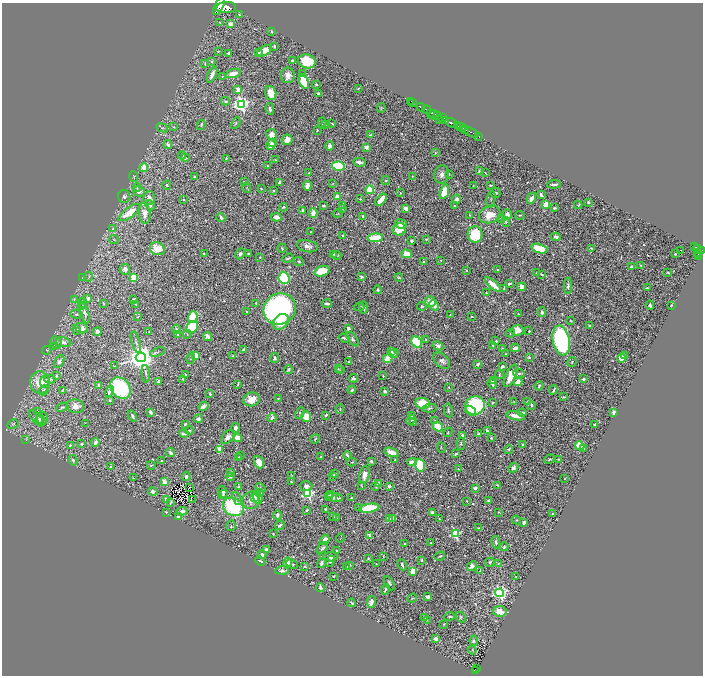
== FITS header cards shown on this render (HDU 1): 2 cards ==
NAXIS1  =                 1401
NAXIS2  =                 1347

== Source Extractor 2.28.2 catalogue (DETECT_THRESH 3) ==
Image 1401 x 1347 px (HDU 1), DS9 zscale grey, zoomed out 1/2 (1 PNG px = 2 x 2 image px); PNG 705 x 678 px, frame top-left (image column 1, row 1346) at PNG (2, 3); each listed source drawn as its Kron ellipse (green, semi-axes under 4 px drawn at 4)
Background 1.12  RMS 0.021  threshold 0.0634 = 3 sigma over >= 5 px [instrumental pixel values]
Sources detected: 776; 61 cannot appear on this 1/2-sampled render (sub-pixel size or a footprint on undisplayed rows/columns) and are neither listed nor drawn; of the other 715, the 500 brightest by FLUX_AUTO listed and drawn (215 fainter detections omitted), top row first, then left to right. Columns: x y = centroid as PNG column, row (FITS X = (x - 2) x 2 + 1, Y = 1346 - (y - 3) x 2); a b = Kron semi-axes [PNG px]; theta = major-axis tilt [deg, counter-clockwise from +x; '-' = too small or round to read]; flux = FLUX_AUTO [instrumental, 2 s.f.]
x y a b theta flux
219 6 9 4 64 8200
226 8 10 5 5 8300
239 15 4 3 - 4
220 22 3 2 - 3
230 24 4 3 - 28
271 32 3 2 - 5.7
274 46 3 3 - 6.1
218 51 2 2 - 3.2
264 51 7 5 30 61
229 53 4 3 - 12
259 53 3 2 - 6.1
292 60 2 2 - 6.4
212 61 2 2 - 12
307 61 9 7 -16 120
205 63 4 2 - 3.6
302 73 4 3 - 3.3
233 74 8 4 16 49
212 75 9 3 67 18
288 75 8 7 - 30
222 76 3 3 - 2.8
304 82 8 4 -68 94
316 84 2 2 - 19
358 88 2 1 - 2.9
238 89 4 3 - 32
271 93 7 5 -73 56
318 93 2 2 - 7.2
225 101 4 3 - 5.9
411 101 2 1 - 37
413 102 2 1 - 57
241 104 4 4 - 1600
421 107 4 3 - 1700
381 108 4 4 - 3.9
270 109 6 3 -76 18
427 110 5 2 - 2300
431 113 3 2 - 370
434 115 4 3 - 640
438 115 3 2 - 1100
442 118 3 2 - 640
440 120 3 1 - 170
445 120 4 3 - 1100
322 122 5 2 - 3.8
236 123 6 2 62 4.6
452 123 6 3 -32 3900
325 124 4 3 - 4.2
332 124 2 1 - 3.5
201 125 5 3 - 5.3
457 125 2 2 - 640
174 127 2 2 - 3.6
461 127 6 2 -25 1600
162 128 6 3 -24 6.7
317 130 2 2 - 4.2
466 130 3 2 - 310
470 132 10 2 -28 390
272 135 6 5 - 25
370 135 3 3 - 6.9
479 136 2 1 - 30
287 140 5 5 - 32
272 142 2 2 - 7.4
168 145 4 4 - 14
271 145 5 4 - 43
330 146 5 4 - 13
366 147 2 2 - 52
435 153 4 3 - 4.2
182 155 4 3 - 6.6
185 158 3 2 - 9.5
226 158 3 2 - 3.7
275 160 2 2 - 3.8
359 162 6 3 -13 21
268 166 3 2 - 3.8
338 166 6 4 -11 330
144 167 4 4 - 51
479 171 3 2 - 5.5
309 173 4 3 - 3.1
485 173 3 1 - 2.6
449 174 4 3 - 3.6
442 175 9 7 83 23
134 176 5 3 - 3.8
194 176 2 2 - 4.5
412 176 3 3 - 3.2
244 181 3 2 - 3.7
386 181 4 3 - 5
280 182 3 3 - 17
333 184 4 3 - 3.2
554 184 7 2 5 10
167 185 5 3 - 4.8
473 185 2 2 - 2.7
490 185 3 2 - 4.1
307 186 4 3 - 29
137 188 4 3 - 4.5
247 188 5 3 - 3.6
261 189 2 2 - 2.9
274 190 4 3 - 4.6
370 190 4 4 - 120
139 191 6 5 - 20
444 192 7 4 74 64
400 193 2 2 - 2.9
495 193 5 5 - 15
541 195 3 2 - 14
124 197 6 6 - 11
337 197 3 2 - 47
149 198 7 5 87 29
531 198 6 3 62 28
183 199 2 2 - 7.7
360 199 4 3 - 3.4
457 199 4 4 - 17
491 199 8 2 77 5.7
381 200 7 3 46 51
588 202 3 2 - 6.2
546 204 4 3 - 91
150 205 5 3 - 11
342 205 3 3 - 3.1
578 205 4 2 - 2.8
323 206 4 2 - 6
454 206 4 3 - 5.6
283 207 4 2 - 6.2
343 208 4 3 - 3.7
406 208 4 3 - 34
554 208 3 2 - 7.7
303 210 4 2 - 16
129 212 13 5 36 110
145 213 10 6 -84 37
313 213 5 3 - 63
338 214 5 2 - 3.1
490 214 11 8 21 72
470 215 4 3 - 4.5
507 215 5 4 - 21
520 215 5 2 - 4.5
363 216 3 2 - 11
221 217 5 2 - 11
276 217 5 3 - 35
501 219 4 2 - 3.2
506 222 5 3 - 3.7
401 224 6 4 -8 22
113 229 4 4 - 5.3
399 229 7 6 - 60
311 232 2 2 - 2.7
475 234 8 7 - 130
343 235 3 2 - 4.9
556 237 5 3 - 14
375 238 8 4 1 160
114 239 5 3 - 3.9
426 239 4 3 - 4.5
412 241 3 2 - 7.5
307 246 10 6 -11 24
695 247 3 2 - 260
282 248 4 3 - 4.8
591 248 4 2 - 4.2
697 248 3 2 - 260
157 249 8 6 -24 74
539 249 8 4 -14 110
680 250 2 1 - 17
701 251 3 3 - 750
698 252 4 2 - 410
204 254 4 2 - 4
240 254 6 4 61 11
249 254 4 3 - 5.7
334 254 4 3 - 4.7
407 254 5 4 - 66
675 254 2 2 - 4.4
698 254 2 2 - 290
336 255 5 3 - 4.2
698 256 4 2 - 130
260 257 2 2 - 2.9
288 258 6 2 19 6.7
441 260 2 2 - 3.2
299 261 5 4 - 5.4
423 262 4 3 - 8.8
641 265 3 3 - 3.4
632 266 3 2 - 21
125 269 5 5 - 14
466 270 3 2 - 4
498 270 3 2 - 4.1
322 271 8 5 18 110
668 272 3 2 - 5
537 273 3 2 - 5.6
541 274 3 2 - 6.1
82 277 3 3 - 3.7
89 277 5 3 - 4.8
134 277 4 4 - 100
361 277 3 2 - 8.8
284 278 6 5 - 340
399 278 4 2 - 4
509 283 4 2 - 11
493 284 10 3 -40 67
568 286 8 3 88 13
522 287 4 3 - 25
504 288 3 2 - 3.4
647 288 2 2 - 19
377 290 4 3 - 6.8
486 293 3 2 - 2.6
88 298 4 3 - 14
74 299 4 3 - 4.1
134 300 3 2 - 5.9
430 302 5 5 - 45
82 303 5 3 - 5.3
103 303 4 2 - 4.1
256 303 4 3 - 7
136 304 2 2 - 4.4
327 304 5 2 - 13
650 305 4 2 - 10
671 305 3 2 - 3.5
82 306 4 2 - 2.8
422 306 5 3 - 6.9
434 306 6 4 -63 23
359 307 5 2 - 3.2
364 307 6 3 -83 19
280 309 16 15 - 1200
247 312 3 2 - 5.8
542 312 5 3 - 13
85 313 10 4 -75 18
76 314 6 3 -7 8.1
518 314 2 2 - 4.6
450 315 2 2 - 2.7
472 316 2 1 - 2.6
138 317 4 3 - 6
193 317 6 5 - 140
571 321 2 2 - 2.9
281 322 9 6 43 77
590 326 3 2 - 8.3
192 327 7 5 48 120
82 328 6 5 - 23
176 329 4 3 - 4.8
348 329 4 3 - 13
76 330 5 4 - 9.9
517 330 6 5 - 44
529 331 3 2 - 4.6
97 332 4 3 - 27
149 332 3 2 - 2.9
511 333 4 3 - 5.7
187 334 4 3 - 4
178 335 3 2 - 13
208 336 5 3 - 36
344 338 6 2 -19 7.5
353 339 8 4 -55 8.1
426 339 3 2 - 2.6
561 340 15 8 -78 870
496 341 3 3 - 6.4
56 342 6 5 - 10
63 342 8 4 -8 17
136 342 11 3 -74 8.8
417 342 6 5 - 310
492 345 4 3 - 4
53 346 4 3 - 4.4
438 346 5 3 - 16
515 348 4 3 - 31
502 349 3 3 - 4.4
47 350 4 3 - 4.3
244 350 3 2 - 13
157 352 8 3 18 6.7
392 352 3 3 - 9.9
394 353 5 3 - 18
505 354 2 1 - 2.7
196 356 3 3 - 48
232 356 2 1 - 3
625 356 4 2 - 2.8
141 357 5 4 - 6900
529 357 4 3 - 5.6
191 358 6 3 78 4.2
275 358 5 3 - 7.9
388 358 5 4 - 54
621 358 4 4 - 57
59 361 7 4 59 12
442 361 10 6 -44 18
349 362 3 2 - 6.7
572 362 5 3 - 4.2
478 364 4 3 - 8.9
114 366 3 2 - 2.8
502 367 3 2 - 9.5
338 369 2 2 - 3.9
341 369 3 2 - 4.1
288 370 4 3 - 8.8
146 374 9 3 -84 8.2
185 374 2 2 - 4.8
519 374 6 3 -6 7.2
499 375 4 2 - 3.9
56 376 4 3 - 6.1
383 376 3 2 - 3.2
511 376 12 5 64 75
353 378 4 3 - 9.9
50 379 5 3 - 7.9
183 379 4 3 - 3.7
583 379 4 3 - 9.9
158 381 3 2 - 10
494 381 2 2 - 13
40 382 11 10 - 86
45 382 6 5 - 13
518 382 4 4 - 45
492 384 5 2 - 10
238 385 4 2 - 2.8
99 386 4 2 - 16
539 386 4 3 - 7
449 387 2 2 - 4.4
121 388 12 9 -49 740
44 390 5 3 - 7.5
63 390 4 2 - 5.5
352 390 4 3 - 6.7
553 390 5 1 - 5.1
110 391 5 3 - 24
385 391 4 3 - 11
210 394 3 3 - 5.4
563 397 3 2 - 5.7
278 398 4 2 - 4.3
251 399 8 7 - 53
110 400 2 2 - 6.1
514 402 4 2 - 2.8
528 402 4 3 - 12
423 403 7 5 -9 110
493 403 3 2 - 4.2
475 405 10 9 - 450
531 405 4 3 - 6.4
75 406 9 6 -10 23
203 406 5 3 - 15
62 407 6 3 25 5.8
430 408 7 3 9 6.9
340 409 4 2 - 4.1
448 410 7 2 -82 7.2
37 411 2 1 - 28
470 411 6 4 -37 21
151 412 4 3 - 15
614 412 4 3 - 20
300 413 6 3 61 8.2
522 413 4 4 - 10
326 415 3 2 - 6.6
133 416 6 3 -61 9.1
306 416 5 5 - 84
412 416 3 2 - 3
516 416 9 3 -12 44
37 418 10 4 -48 14
42 418 7 5 -82 18
272 418 5 3 - 15
40 419 4 3 - 7.4
198 419 5 3 - 12
411 420 5 3 - 11
435 420 3 3 - 3.8
85 423 2 1 - 4.7
413 423 3 2 - 3
13 424 6 4 30 8.5
185 424 2 2 - 8.6
594 424 3 2 - 5.9
438 427 5 4 - 95
235 428 5 4 - 17
189 430 4 2 - 6.2
488 431 3 3 - 14
448 432 5 2 - 3.4
184 433 5 3 - 15
478 434 2 2 - 3.3
462 435 4 3 - 14
228 437 8 5 50 24
238 438 4 3 - 43
491 438 3 3 - 6.5
315 439 5 3 - 5.9
26 440 3 3 - 2.8
95 442 4 3 - 24
82 444 3 3 - 8.3
461 444 6 4 -86 7.5
70 445 3 3 - 5.5
523 445 3 3 - 10
580 446 5 4 - 98
441 447 5 2 - 3.3
584 448 4 3 - 5.5
220 449 4 3 - 34
509 449 4 3 - 4.8
391 452 8 4 -20 38
171 453 4 3 - 12
456 454 3 2 - 9.9
347 455 4 2 - 7.3
240 456 2 2 - 4.3
238 457 2 2 - 2.8
321 457 2 2 - 4.5
550 459 5 3 - 6.1
558 459 3 3 - 5.5
73 460 5 3 - 7.9
395 460 2 2 - 3.2
162 461 2 2 - 4.2
371 461 3 2 - 6.4
259 462 6 4 -68 39
352 462 5 3 - 4.3
412 462 5 3 - 37
151 465 4 2 - 4.9
420 465 6 5 - 220
110 467 3 3 - 6.5
513 468 5 4 - 17
458 469 4 2 - 3.2
230 472 4 3 - 6.5
335 474 3 2 - 9.4
291 475 4 3 - 2.8
364 475 9 5 79 36
186 476 4 4 - 13
230 477 4 3 - 8.9
333 477 3 2 - 2.8
133 478 3 2 - 2.8
565 479 2 2 - 2.6
165 482 4 3 - 55
291 482 2 2 - 5.8
378 483 3 2 - 17
361 485 4 2 - 2.7
497 485 3 2 - 5.9
306 486 6 5 - 19
389 486 4 3 - 9.1
190 487 2 1 - 4.9
238 487 2 2 - 3.7
376 487 4 3 - 3.1
260 488 5 2 - 4.6
475 488 3 3 - 9.6
153 492 5 4 - 16
223 492 6 4 -68 14
260 493 3 3 - 4
308 494 4 3 - 540
331 494 4 3 - 3.8
223 495 5 3 - 6.8
328 497 3 2 - 15
334 497 8 4 -7 14
237 498 7 3 -67 8.4
254 498 3 3 - 110
258 498 6 4 -75 17
352 498 3 2 - 10
167 499 4 4 - 17
339 499 3 3 - 13
192 500 3 1 - 5.3
251 500 9 8 - 36
467 501 3 3 - 3.2
488 501 3 2 - 6.2
171 503 3 2 - 4
233 507 11 8 -28 390
358 508 4 2 - 3.2
369 508 10 3 8 200
325 509 3 3 - 3.6
307 510 2 2 - 7.7
182 511 5 4 - 19
166 512 3 2 - 3.1
432 512 3 3 - 8
499 512 3 3 - 3.9
553 514 2 2 - 3.9
277 515 4 3 - 20
333 516 3 2 - 11
178 517 3 2 - 17
336 518 2 2 - 9.4
389 518 3 2 - 8.3
393 519 3 3 - 16
439 519 4 3 - 4.2
516 520 5 4 - 4.6
524 522 3 3 - 13
280 525 5 2 - 9
231 526 5 4 - 6.8
479 528 3 2 - 4.9
273 534 3 3 - 3.4
455 534 4 3 - 380
370 535 4 2 - 15
340 538 4 2 - 2.6
325 540 5 4 - 26
496 542 6 3 -80 11
431 543 2 2 - 3.7
405 544 2 2 - 8.4
504 547 4 3 - 8.3
322 548 7 4 50 11
266 549 3 3 - 16
337 550 2 2 - 4.2
262 555 4 3 - 14
383 556 2 2 - 2.6
440 556 5 3 - 6
330 557 7 4 3 13
368 558 3 3 - 3.6
422 560 2 2 - 3.8
260 561 5 2 - 8.8
330 561 5 3 - 6.5
490 562 5 3 - 8
287 563 5 4 - 35
321 563 5 4 - 13
498 563 4 3 - 4
292 564 6 3 -24 4.8
376 564 3 2 - 2.7
350 565 3 2 - 3.1
402 565 6 2 -67 8.7
347 566 3 2 - 3.6
472 566 5 4 - 25
305 567 3 2 - 7.3
282 571 7 3 0 15
413 571 3 3 - 140
480 571 3 2 - 4.1
333 576 2 2 - 5.3
516 577 3 3 - 3.1
389 583 7 4 -61 8.6
320 588 4 3 - 15
385 589 5 2 - 11
500 593 4 4 - 1000
428 597 4 3 - 18
412 598 5 3 - 4.8
371 602 6 3 78 27
351 603 4 2 - 7.1
500 611 7 5 -6 48
449 616 5 3 - 5.8
461 617 6 4 -49 5.7
424 618 4 2 - 2.8
427 620 4 2 - 2.6
443 624 3 3 - 2.7
436 639 3 3 - 16
474 641 5 4 - 8
472 650 4 3 - 3.7
477 669 2 1 - 13
475 671 4 2 - 120
At the frame edge (FLAGS 8, measured only in part): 2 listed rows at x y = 219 6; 701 251
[215 fainter detections neither listed nor drawn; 61 sub-pixel or undisplayed-footprint detections neither listed nor drawn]